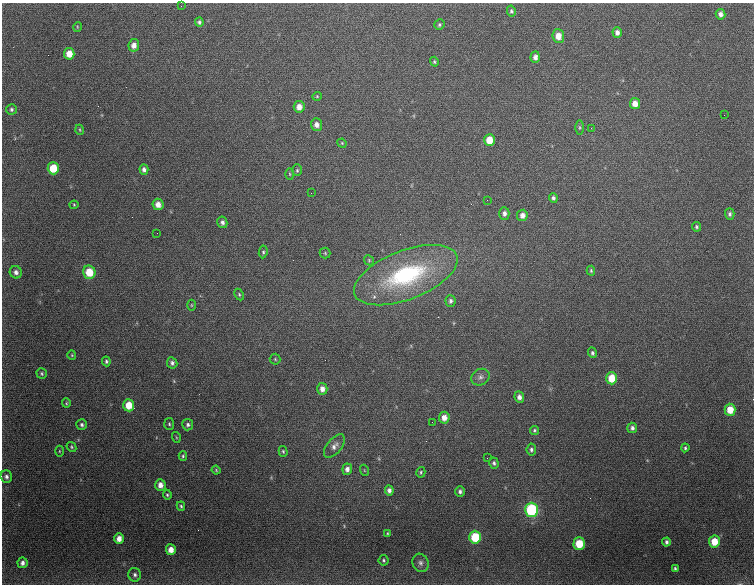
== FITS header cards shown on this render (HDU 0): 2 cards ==
NAXIS1  =                  752
NAXIS2  =                  582

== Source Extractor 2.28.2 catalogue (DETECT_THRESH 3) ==
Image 752 x 582 px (HDU 0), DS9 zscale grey, 1 PNG px = 1 image px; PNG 756 x 586 px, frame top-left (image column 1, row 582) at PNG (2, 3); each listed source drawn as its Kron ellipse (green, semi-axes under 4 px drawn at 4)
Background 3890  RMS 82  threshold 245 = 3 sigma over >= 5 px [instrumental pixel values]
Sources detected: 101; all 101 listed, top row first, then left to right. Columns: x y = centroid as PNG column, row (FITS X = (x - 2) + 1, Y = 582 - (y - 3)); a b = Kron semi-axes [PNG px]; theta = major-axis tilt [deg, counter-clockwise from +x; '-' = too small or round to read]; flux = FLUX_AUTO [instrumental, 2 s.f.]
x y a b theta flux
181 6 2 2 - 52000
511 11 5 4 - 11000
721 14 5 5 - 25000
199 22 4 4 - 12000
439 25 5 4 - 8900
77 27 5 3 - 5000
617 32 5 4 - 23000
558 36 7 6 - 54000
134 45 6 5 - 33000
69 54 6 5 - 69000
535 57 5 4 - 24000
434 62 5 4 - 8000
317 96 5 4 - 6100
635 104 5 5 - 51000
299 107 6 5 - 41000
11 109 5 5 - 12000
724 115 2 2 - 2500
317 125 6 5 - 29000
579 127 7 4 90 8300
591 128 2 2 - 3700
80 130 5 3 - 5700
489 140 6 5 - 81000
342 143 5 4 - 5000
53 168 6 5 - 140000
144 169 5 4 - 19000
297 170 6 5 - 9000
290 174 5 3 - 5800
311 193 2 2 - 27000
553 198 5 4 - 13000
487 200 2 2 - 3300
158 204 6 5 - 42000
74 205 4 4 - 5500
504 213 6 5 - 21000
730 214 6 4 -88 14000
522 215 5 5 - 28000
222 222 6 5 - 18000
696 227 4 4 - 9200
157 233 2 2 - 3800
263 252 6 4 83 10000
325 253 5 5 - 7300
369 260 5 4 - 7000
591 271 5 3 - 7400
16 272 6 6 - 23000
89 272 7 6 - 110000
406 275 55 24 21 750000
239 294 6 4 -64 7900
451 301 6 5 - 14000
191 305 5 3 - 5200
592 353 5 4 - 12000
72 355 4 4 - 5900
275 359 5 5 - 7700
106 361 5 4 - 10000
172 363 6 5 - 16000
42 374 6 5 - 9100
480 377 10 7 32 23000
612 378 6 5 - 110000
322 389 6 5 - 30000
519 397 6 5 - 24000
66 403 5 4 - 6500
129 405 6 5 - 90000
730 410 6 5 - 83000
444 418 6 5 - 42000
432 422 2 2 - 2500
169 424 6 5 - 8200
82 425 5 5 - 13000
188 425 5 5 - 14000
632 428 5 5 - 17000
534 430 4 4 - 8800
176 437 5 3 - 4800
334 446 14 7 50 31000
71 447 5 4 - 7300
685 448 4 3 - 8200
531 449 6 5 - 13000
59 451 5 3 - 5800
283 451 5 4 - 8000
183 456 5 4 - 8100
487 458 2 2 - 6300
494 463 6 4 -75 12000
347 469 6 5 - 25000
216 470 4 4 - 6500
364 470 5 3 - 5200
421 472 5 4 - 8200
6 477 6 5 - 18000
160 485 6 5 - 36000
389 490 5 4 - 20000
460 491 5 4 - 15000
167 495 5 4 - 8500
181 506 5 4 - 7900
532 510 7 6 - 540000
387 533 4 2 - 5400
475 537 6 6 - 220000
119 539 5 4 - 43000
714 541 6 5 - 91000
666 542 4 3 - 14000
579 544 6 5 - 130000
171 550 5 5 - 49000
384 560 5 5 - 10000
22 563 5 5 - 22000
420 563 9 8 - 22000
675 569 4 3 - 10000
135 575 7 6 - 16000